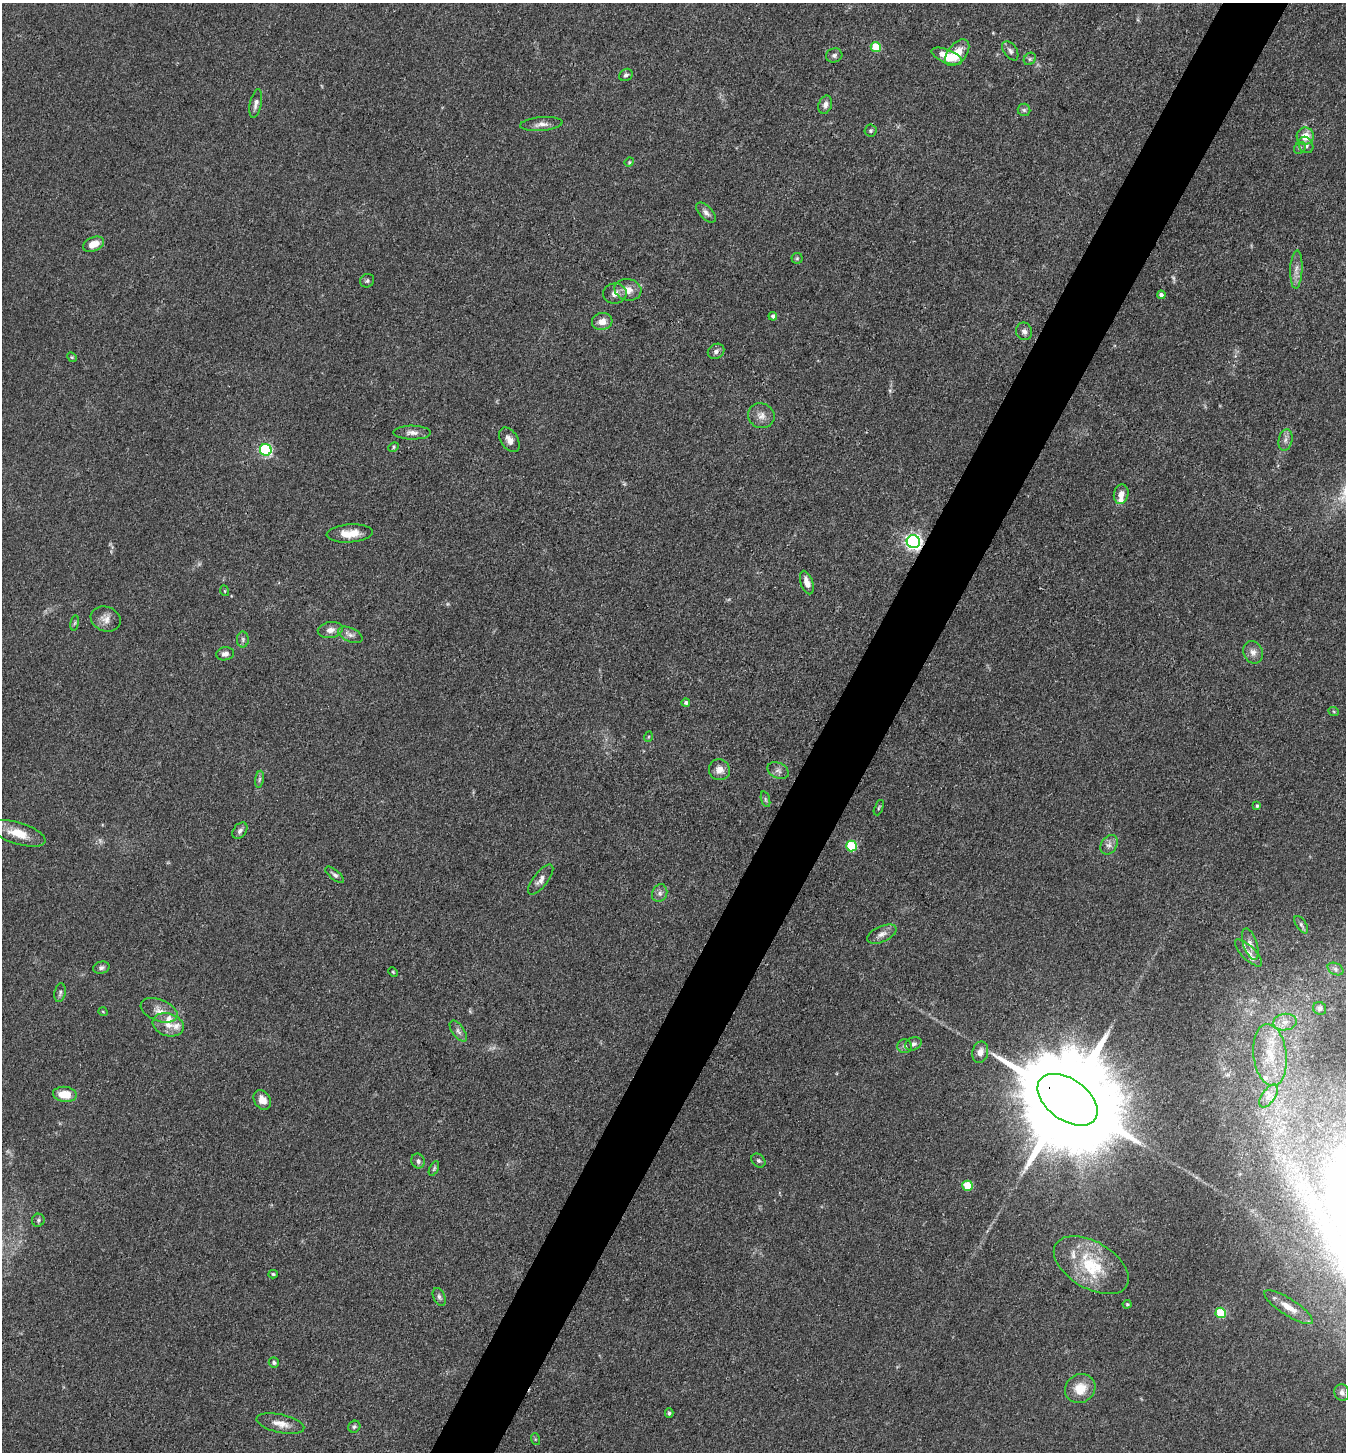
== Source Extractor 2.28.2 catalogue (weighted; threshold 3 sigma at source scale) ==
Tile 10 of 4 x 4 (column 2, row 3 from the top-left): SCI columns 1631-2974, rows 1453-2902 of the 5809 x 5802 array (HDU 1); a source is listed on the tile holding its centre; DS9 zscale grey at full resolution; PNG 1348 x 1454 px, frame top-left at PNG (2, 3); each listed source drawn as its Kron ellipse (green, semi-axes under 4 px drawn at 4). Shown black and unused: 5% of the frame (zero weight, under 3 of 4 exposures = <1% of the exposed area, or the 3 px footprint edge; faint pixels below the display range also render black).
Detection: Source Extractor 2.28.2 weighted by HDU 2 'WHT'; one run over the whole footprint, this tile lists its part. Background 0.0789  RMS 0.0063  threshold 0.0282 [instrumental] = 3 sigma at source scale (4.5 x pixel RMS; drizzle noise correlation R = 1.50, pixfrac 1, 0.05/0.05 arcsec/px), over >= 5 px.
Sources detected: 113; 4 too faint to see at this stretch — neither listed nor drawn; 6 inside a brighter listed object's ellipse — not listed separately; the other 103 listed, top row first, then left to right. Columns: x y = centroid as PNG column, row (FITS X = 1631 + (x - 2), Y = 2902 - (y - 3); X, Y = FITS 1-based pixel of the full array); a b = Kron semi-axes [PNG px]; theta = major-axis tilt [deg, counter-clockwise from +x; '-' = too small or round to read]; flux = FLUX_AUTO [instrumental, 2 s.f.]
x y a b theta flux
876 47 5 5 - 24
1010 51 11 6 -56 2.1
957 53 15 9 51 10
834 55 8 7 - 1.8
947 56 16 6 -22 15
1030 59 7 5 46 1.4
626 75 7 6 - 1.5
256 104 14 5 78 2.9
825 105 9 6 69 2.9
1024 110 6 6 - 1.3
541 124 21 7 5 4.4
871 131 6 6 - 1.2
1305 136 8 8 - 8.1
1306 145 8 7 - 2.6
1300 148 6 5 - 1.1
629 162 5 4 - 0.75
706 213 12 6 -45 2.7
93 244 11 7 24 7.4
797 258 5 5 - 0.91
1296 269 19 6 87 4.4
367 281 7 6 - 1.4
628 290 13 10 -13 6.8
615 293 12 10 10 4.1
1161 295 4 4 - 2.2
773 316 4 4 - 1.6
602 321 10 8 14 5.3
1024 331 9 8 - 2.6
716 351 8 7 - 2.2
72 357 5 4 - 0.74
761 416 13 12 - 5.2
412 433 19 7 -1 4.2
509 440 13 8 -59 4.2
1285 440 11 7 77 3
393 447 5 4 - 0.88
266 450 6 5 - 86
1121 494 10 7 78 4.8
350 533 23 9 4 9.9
913 542 6 6 - 220
807 582 12 6 -71 5.1
225 591 5 3 - 0.55
106 619 15 12 -21 5.2
75 623 8 4 81 1
330 630 12 8 10 4.4
350 635 13 7 -24 3.1
243 639 8 6 -89 1.5
1253 652 11 9 -69 3.8
225 654 9 6 8 2.8
686 703 4 4 - 1.2
1334 712 5 3 - 0.61
648 737 5 3 - 0.61
719 770 10 10 - 5.1
778 770 11 7 -24 2.5
259 779 8 4 81 1.4
765 799 8 3 -71 1
1257 806 4 3 - 0.86
879 808 8 4 68 0.84
240 831 9 6 54 2.4
18 833 28 11 -17 13
1109 845 10 7 57 3.2
851 846 5 5 - 39
335 875 11 5 -39 1.7
541 879 18 7 52 4
660 893 9 7 68 2.6
1301 925 10 5 -57 1.5
882 934 16 8 24 4.3
1250 944 16 7 -72 4
1248 953 18 7 -44 4.5
101 968 8 6 14 1.7
1335 969 8 5 -28 1.8
393 972 5 3 - 0.59
60 993 9 5 81 1.6
1320 1008 7 6 - 1.5
159 1010 19 11 -21 6.4
103 1012 4 3 - 0.47
1285 1022 12 8 8 4.8
168 1025 16 11 -17 7.2
458 1031 12 6 -55 2.3
913 1044 9 6 21 2
905 1046 7 7 - 1.7
980 1052 11 8 77 4.4
1270 1055 31 16 -83 24
65 1094 12 7 -6 12
1268 1096 13 6 54 4.3
262 1100 10 8 -57 5.9
1068 1100 34 20 -36 22000
418 1161 7 6 - 2
758 1161 8 6 -43 1.6
434 1168 8 4 63 1.1
968 1186 5 5 - 29
38 1220 6 6 - 1.2
1091 1265 41 23 -30 35
273 1274 4 4 - 0.87
439 1297 9 6 -67 1.8
1127 1304 4 4 - 0.7
1288 1307 28 8 -33 9.8
1221 1313 5 5 - 35
274 1362 5 5 - 1.2
1080 1389 16 14 35 12
1342 1392 8 7 - 2.4
669 1413 5 4 - 1.2
280 1424 24 9 -12 6.9
354 1427 6 5 - 1.2
535 1439 6 4 -72 0.76
Overlapping masked pixels (flux is a lower limit): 2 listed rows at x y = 913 542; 1068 1100